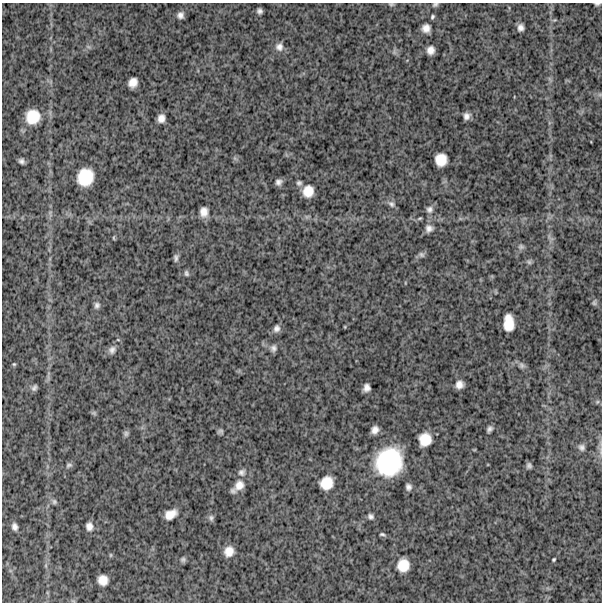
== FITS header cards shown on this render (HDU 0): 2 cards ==
NAXIS1  =                  600
NAXIS2  =                  600

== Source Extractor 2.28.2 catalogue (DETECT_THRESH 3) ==
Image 600 x 600 px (HDU 0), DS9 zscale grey, 1 PNG px = 1 image px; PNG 604 x 604 px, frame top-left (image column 1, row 600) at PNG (2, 3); no overlay
Background 1220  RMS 310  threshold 942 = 3 sigma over >= 5 px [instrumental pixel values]
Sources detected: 73; all 73 listed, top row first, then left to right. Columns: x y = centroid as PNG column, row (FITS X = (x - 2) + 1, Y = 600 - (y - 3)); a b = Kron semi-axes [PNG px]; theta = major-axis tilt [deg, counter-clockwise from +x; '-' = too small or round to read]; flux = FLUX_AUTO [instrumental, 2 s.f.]
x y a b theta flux
391 4 7 3 -6 3.1e+04
435 4 7 5 23 4.0e+04
597 4 6 3 4 3.7e+04
259 11 5 5 - 6.6e+04
180 15 6 6 - 9.2e+04
432 17 5 4 - 3.5e+04
554 20 7 4 15 3.2e+04
521 27 7 6 - 9.7e+04
426 28 10 9 - 1.4e+05
279 47 11 10 - 1.2e+05
431 50 7 7 - 1.4e+05
394 52 7 5 -47 4.7e+04
133 82 9 8 - 1.8e+05
467 116 7 7 - 1.0e+05
33 117 15 14 - 4.7e+05
161 118 8 6 77 1.3e+05
441 160 11 10 - 3.2e+05
21 161 5 4 - 6.2e+04
85 177 15 14 - 6.2e+05
279 182 6 6 - 7.8e+04
299 183 7 7 - 5.8e+04
308 191 11 10 - 2.8e+05
391 204 10 8 -36 7.5e+04
429 209 10 8 41 8.8e+04
204 212 9 7 -90 1.7e+05
429 228 9 9 - 1.1e+05
114 238 7 3 83 2.2e+04
521 247 8 7 - 5.7e+04
421 255 9 7 -29 5.5e+04
176 258 10 6 88 6.5e+04
529 262 7 6 - 4.3e+04
186 273 7 5 -73 4.7e+04
594 302 8 5 74 4.2e+04
97 305 9 7 82 7.2e+04
509 323 15 9 -87 3.6e+05
345 327 4 2 - 1.6e+04
277 328 10 8 70 9.1e+04
273 348 9 7 74 8.0e+04
112 350 10 8 57 9.6e+04
14 364 5 4 - 2.4e+04
522 365 10 7 -46 7.2e+04
459 385 7 7 - 1.3e+05
34 388 7 5 61 5.9e+04
367 388 7 6 - 1.1e+05
597 402 6 4 45 3.2e+04
94 413 7 5 -12 3.4e+04
489 429 6 4 55 6.5e+04
375 430 7 6 - 1.2e+05
220 431 6 5 - 4.6e+04
126 433 7 7 - 4.8e+04
425 439 12 11 - 3.5e+05
582 447 9 8 - 8.2e+04
474 450 5 3 - 1.6e+04
389 462 30 27 61 1.8e+06
69 465 9 6 24 5.2e+04
529 466 5 4 - 5.5e+04
242 472 11 10 - 9.7e+04
326 483 12 11 - 3.6e+05
239 485 14 11 47 2.2e+05
408 487 6 6 - 7.4e+04
54 502 7 6 - 4.6e+04
171 514 13 8 28 2.2e+05
371 516 7 6 - 6.1e+04
211 518 8 7 - 5.8e+04
89 526 9 7 -83 1.1e+05
15 527 8 6 -75 8.5e+04
382 534 8 4 -12 3.7e+04
229 551 10 9 - 2.1e+05
111 555 6 4 90 2.5e+04
183 559 7 6 - 4.7e+04
554 559 4 3 - 2.7e+04
403 565 13 11 83 3.4e+05
103 580 9 9 - 2.1e+05
At the frame edge (FLAGS 8, measured only in part): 4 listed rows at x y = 391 4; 435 4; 597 4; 582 447